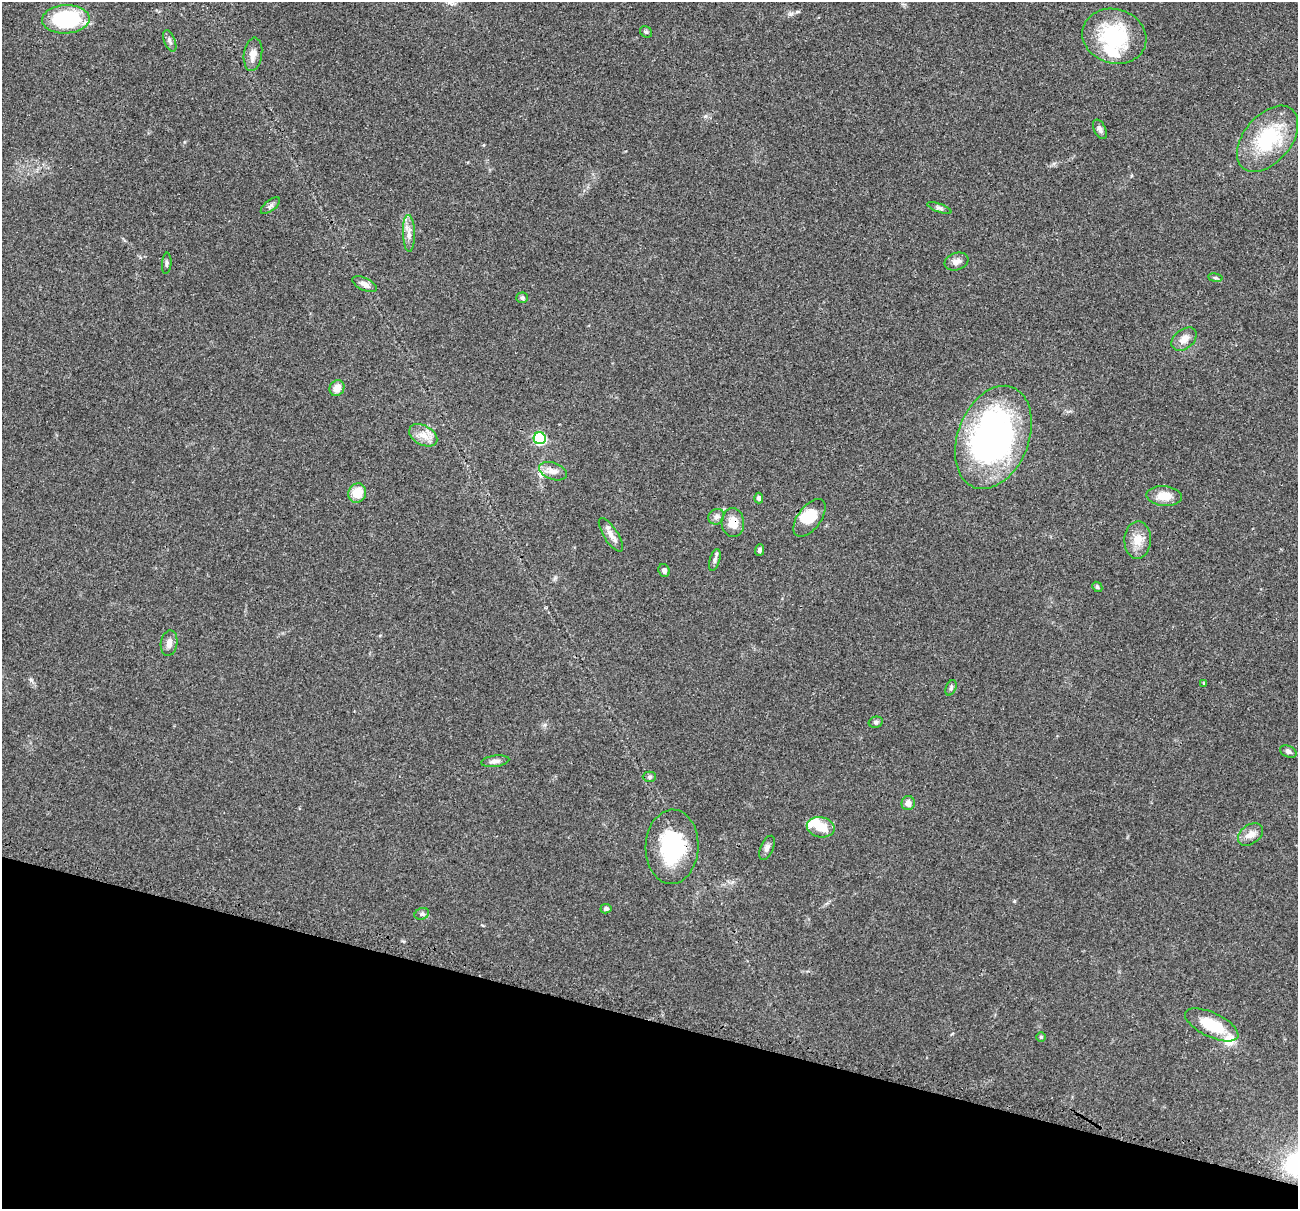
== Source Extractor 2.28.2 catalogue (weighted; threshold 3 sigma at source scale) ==
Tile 15 of 4 x 4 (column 3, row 4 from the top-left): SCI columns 2621-3916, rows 154-1360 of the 5241 x 5259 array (HDU 1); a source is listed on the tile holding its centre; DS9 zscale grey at full resolution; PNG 1300 x 1211 px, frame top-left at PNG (2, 2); each listed source drawn as its Kron ellipse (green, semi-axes under 4 px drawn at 4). Shown black and unused: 16% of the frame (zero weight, under 3 of 4 exposures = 3% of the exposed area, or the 3 px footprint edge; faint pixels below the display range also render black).
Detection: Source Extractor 2.28.2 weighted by HDU 2 'WHT'; one run over the whole footprint, this tile lists its part. Background 0.054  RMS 0.0056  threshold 0.0252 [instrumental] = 3 sigma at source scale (4.5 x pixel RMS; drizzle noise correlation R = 1.50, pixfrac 1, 0.05/0.05 arcsec/px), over >= 5 px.
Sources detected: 54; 3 inside a brighter object's white glare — neither listed nor drawn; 2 inside a brighter listed object's ellipse — not listed separately; the other 49 listed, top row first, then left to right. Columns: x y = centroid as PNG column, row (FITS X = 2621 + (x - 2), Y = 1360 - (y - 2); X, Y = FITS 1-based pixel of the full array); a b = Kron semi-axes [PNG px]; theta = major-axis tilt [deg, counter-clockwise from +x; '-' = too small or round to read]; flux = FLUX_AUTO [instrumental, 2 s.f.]
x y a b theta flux
66 19 24 14 3 50
646 32 6 5 - 0.89
1114 36 32 27 -17 42
170 41 11 5 -68 1.7
253 54 17 9 82 4.2
1100 129 10 5 -64 1.8
1268 139 38 23 50 36
270 206 11 5 38 1.6
939 208 12 4 -19 1.4
409 233 18 6 -88 3.8
956 261 12 8 19 2.7
167 263 10 4 85 1.2
1215 278 7 3 -8 0.82
364 284 13 6 -26 2.6
522 298 5 5 - 1.3
1184 339 14 9 39 4.5
337 388 8 7 - 5.2
423 435 15 9 -29 5.8
993 437 53 35 69 160
540 438 6 6 - 56
553 471 14 8 -20 3.9
357 493 10 8 61 9.3
1164 496 18 10 -5 7.5
759 498 5 4 - 1.4
716 517 8 7 - 1.9
810 518 22 11 53 9.9
733 523 14 11 -85 7.2
611 535 19 7 -57 3.9
1138 540 18 13 88 7.5
760 550 6 4 88 1.2
715 560 11 5 73 1.6
664 570 6 5 - 1.7
1097 587 5 4 - 0.75
169 643 13 8 81 3.1
1204 683 4 3 - 0.48
951 688 8 5 66 1.1
876 722 7 5 13 1.1
1288 752 9 5 -22 1.7
495 761 14 5 7 2.5
649 777 7 5 -1 1.1
908 803 7 6 - 2.6
821 827 14 10 -12 11
1250 834 14 9 36 3.9
672 847 37 26 87 44
767 848 13 6 66 2.1
606 909 5 4 - 1.4
422 914 7 5 21 1.3
1212 1025 29 12 -25 20
1041 1037 5 5 - 0.59
Overlapping masked pixels (flux is a lower limit): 2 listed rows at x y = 733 523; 672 847